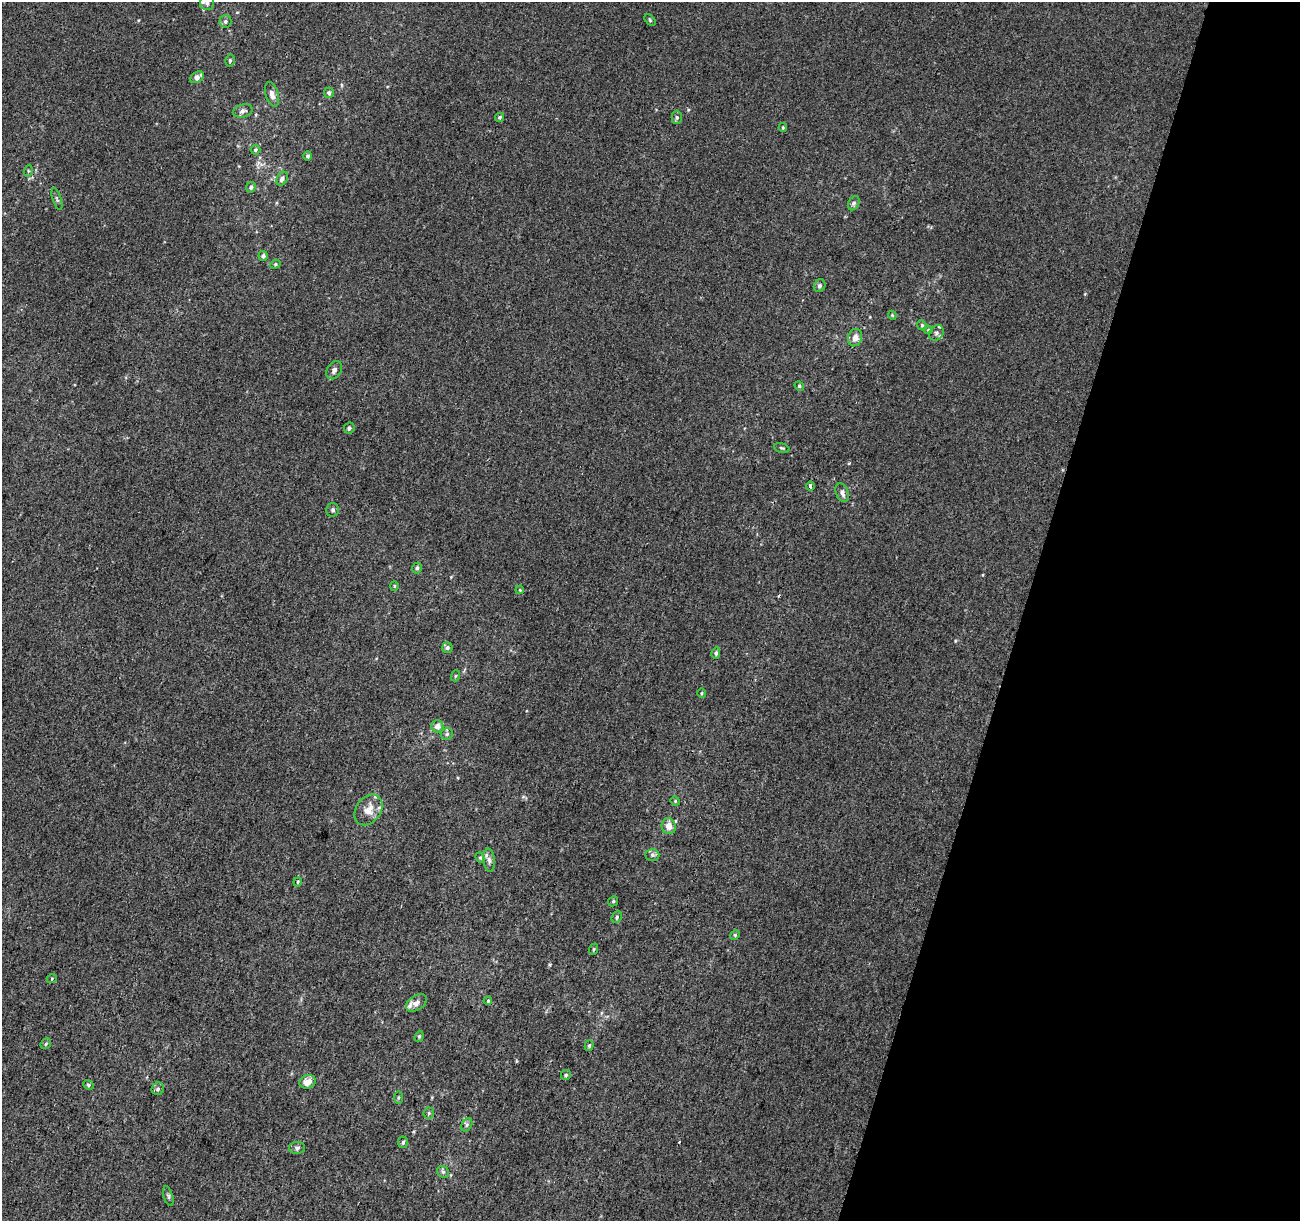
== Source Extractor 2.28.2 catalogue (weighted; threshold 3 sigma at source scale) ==
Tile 8 of 4 x 4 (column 4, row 2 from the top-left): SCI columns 3923-5220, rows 2771-3989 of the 5231 x 5470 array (HDU 1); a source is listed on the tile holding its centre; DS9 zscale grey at full resolution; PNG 1302 x 1223 px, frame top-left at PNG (2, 2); each listed source drawn as its Kron ellipse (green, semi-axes under 4 px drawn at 4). Shown black and unused: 21% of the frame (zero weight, under 2 of 3 exposures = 2% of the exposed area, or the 3 px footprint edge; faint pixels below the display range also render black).
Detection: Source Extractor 2.28.2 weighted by HDU 2 'WHT'; one run over the whole footprint, this tile lists its part. Background 0.00368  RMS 0.0054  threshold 0.0244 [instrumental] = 3 sigma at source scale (4.5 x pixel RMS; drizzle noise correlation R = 1.50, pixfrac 1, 0.0396/0.0396 arcsec/px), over >= 5 px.
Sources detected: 76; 3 cosmic-ray / hot-pixel residue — neither listed nor drawn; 3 inside a brighter listed object's ellipse — not listed separately; the other 70 listed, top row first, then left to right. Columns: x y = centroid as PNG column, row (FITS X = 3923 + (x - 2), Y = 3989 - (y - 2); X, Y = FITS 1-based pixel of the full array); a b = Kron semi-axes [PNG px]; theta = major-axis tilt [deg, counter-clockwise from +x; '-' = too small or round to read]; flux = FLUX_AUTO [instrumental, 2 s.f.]
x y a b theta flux
207 3 7 7 - 1.9
650 20 7 4 -46 0.7
225 21 6 6 - 1.2
230 60 6 5 - 0.99
197 77 7 5 32 3.7
329 93 5 5 - 1.3
272 94 12 6 -74 2.8
243 111 10 6 16 1.9
500 117 5 4 - 0.78
677 117 7 5 -90 1
783 127 4 4 - 0.55
256 150 5 5 - 0.85
308 156 5 4 - 1.1
28 171 5 3 - 0.55
282 179 7 5 60 1.9
251 187 5 4 - 1.3
57 199 11 3 -72 1
854 203 7 5 62 1.1
263 256 5 4 - 1.6
275 264 5 4 - 0.75
820 286 6 5 - 1.2
892 315 4 3 - 0.44
922 325 5 4 - 0.76
928 330 4 4 - 0.5
936 333 8 6 52 1.6
855 338 9 7 75 4
334 370 10 7 58 2.1
799 386 5 4 - 0.6
349 428 5 5 - 1.2
782 448 8 4 -16 0.82
810 486 4 3 - 7.4
842 492 9 6 -70 2.4
333 510 7 6 - 1.4
417 568 5 4 - 1.1
394 586 5 4 - 0.59
520 590 4 3 - 0.47
447 647 5 5 - 1.3
716 653 6 4 80 1.2
455 676 5 3 - 0.54
701 693 5 3 - 0.51
437 726 6 6 - 2.9
447 734 6 6 - 1.1
675 801 5 4 - 0.66
368 810 17 12 55 6.8
669 826 8 7 - 4.2
652 855 7 6 - 1.2
480 858 5 4 - 0.69
489 860 11 6 -83 2.1
298 882 4 3 - 0.48
613 901 5 4 - 0.72
617 917 6 5 - 1.1
735 935 5 4 - 0.6
594 949 6 3 70 0.61
52 978 5 3 - 0.5
488 1001 4 3 - 0.59
416 1003 11 7 35 2.8
419 1036 5 4 - 0.68
46 1044 6 5 - 0.74
589 1046 5 4 - 0.75
566 1075 5 5 - 0.86
308 1082 8 6 17 4.9
88 1085 5 4 - 0.71
158 1089 6 6 - 1.1
398 1097 6 3 89 0.69
429 1113 5 5 - 0.78
467 1125 7 5 60 0.98
403 1142 6 5 - 1
297 1148 8 6 2 1.2
443 1172 6 5 - 1
168 1196 10 4 -73 1.2
Isophote crosses this tile's border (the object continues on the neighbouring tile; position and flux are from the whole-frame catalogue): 1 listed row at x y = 207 3